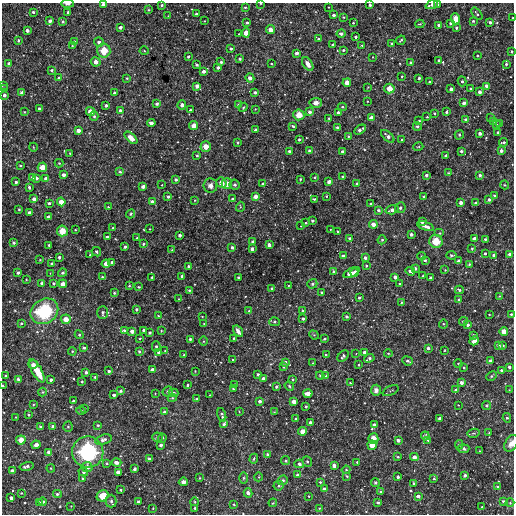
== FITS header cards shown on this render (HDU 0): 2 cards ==
NAXIS1  =                  512
NAXIS2  =                  512

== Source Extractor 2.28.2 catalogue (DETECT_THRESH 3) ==
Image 512 x 512 px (HDU 0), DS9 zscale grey, 1 PNG px = 1 image px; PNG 516 x 516 px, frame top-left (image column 1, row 512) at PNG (2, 3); each listed source drawn as its Kron ellipse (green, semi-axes under 4 px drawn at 4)
Background 3200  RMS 200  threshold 586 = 3 sigma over >= 5 px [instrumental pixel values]
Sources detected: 493; all 493 listed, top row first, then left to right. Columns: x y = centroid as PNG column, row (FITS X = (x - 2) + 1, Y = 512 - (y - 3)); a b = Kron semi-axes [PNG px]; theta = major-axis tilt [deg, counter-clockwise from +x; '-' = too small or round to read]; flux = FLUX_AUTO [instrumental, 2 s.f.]
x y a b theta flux
260 3 3 2 - 1.5e+04
67 4 6 3 -1 3.4e+04
103 5 4 3 - 5.9e+04
162 5 3 3 - 2.0e+04
370 5 3 3 - 2.3e+04
432 5 6 3 22 7.4e+04
438 5 3 2 - 1.2e+04
245 7 3 2 - 1.9e+04
328 7 3 2 - 8.4e+03
148 10 3 3 - 1.5e+04
33 12 3 3 - 2.5e+04
68 12 3 3 - 3.6e+04
196 14 3 3 - 2.4e+04
477 14 7 3 -52 2.2e+04
334 15 3 3 - 3.9e+04
168 16 2 2 - 7.4e+03
343 17 4 3 - 1.6e+04
513 18 3 2 - 9.2e+03
456 19 5 4 - 1.0e+05
50 21 3 3 - 4.4e+04
63 21 3 3 - 1.7e+04
204 21 3 2 - 7.8e+03
473 21 3 3 - 1.8e+04
247 22 3 3 - 3.5e+04
490 22 4 3 - 2.4e+04
353 23 3 3 - 1.3e+04
451 23 3 3 - 3.2e+04
420 24 4 3 - 1.3e+04
439 25 3 3 - 3.4e+04
120 27 4 3 - 4.9e+04
456 28 4 4 - 2.1e+04
271 29 4 4 - 9.7e+04
27 30 4 3 - 5.4e+04
246 33 4 4 - 1.1e+05
239 34 3 3 - 1.1e+04
341 34 4 4 - 4.7e+04
355 37 3 3 - 2.8e+04
318 39 4 3 - 2.7e+04
18 40 4 3 - 2.2e+04
401 40 5 2 - 1.4e+04
74 42 3 3 - 3.7e+04
99 42 5 4 - 4.7e+04
392 44 3 3 - 2.4e+04
333 45 3 3 - 2.5e+04
362 45 3 2 - 1.0e+04
72 46 3 3 - 1.1e+04
231 48 3 3 - 2.1e+04
343 50 4 3 - 2.0e+04
104 51 7 6 - 2.1e+05
144 51 4 3 - 1.0e+04
512 51 3 2 - 1.4e+04
296 53 3 3 - 4.5e+04
477 55 3 2 - 1.5e+04
188 56 3 3 - 2.1e+04
373 57 3 2 - 7.3e+03
240 59 3 3 - 2.5e+04
439 60 4 3 - 2.1e+04
96 62 5 4 - 8.6e+04
221 62 3 3 - 2.1e+04
411 63 3 3 - 4.2e+04
9 64 3 3 - 5.4e+04
271 64 3 3 - 1.1e+04
308 64 7 4 -57 8.9e+04
506 64 3 3 - 2.4e+04
197 65 4 3 - 2.6e+04
218 68 3 3 - 3.9e+04
51 70 3 3 - 2.6e+04
204 71 3 3 - 4.7e+04
402 76 3 2 - 1.7e+04
59 78 4 4 - 4.2e+04
127 78 4 3 - 1.2e+04
250 78 4 4 - 6.8e+04
419 78 3 3 - 2.4e+04
462 81 5 4 - 2.0e+04
430 82 3 3 - 2.2e+04
347 83 4 4 - 1.1e+05
2 85 4 2 - 1.1e+04
197 86 4 3 - 6.5e+04
487 86 4 3 - 6.4e+04
368 87 4 3 - 1.1e+04
4 88 3 3 - 1.2e+04
389 88 5 5 - 1.3e+05
451 89 4 3 - 5.0e+04
470 89 3 3 - 1.7e+04
255 92 3 3 - 3.2e+04
480 92 3 3 - 4.8e+04
22 93 4 3 - 6.1e+04
114 93 3 3 - 2.6e+04
4 95 3 3 - 4.6e+04
367 101 3 2 - 1.1e+04
157 103 3 3 - 3.4e+04
316 103 6 5 - 6.7e+04
464 103 4 3 - 4.5e+04
106 105 3 3 - 3.2e+04
182 105 4 4 - 5.0e+04
238 105 3 3 - 2.3e+04
243 107 4 4 - 1.3e+04
342 107 4 4 - 1.7e+04
39 109 3 3 - 3.0e+04
255 109 3 3 - 8.7e+03
190 110 3 3 - 1.5e+04
120 111 4 3 - 5.5e+04
24 112 4 3 - 9.7e+03
90 112 4 4 - 1.2e+05
310 112 4 4 - 4.0e+04
338 112 3 3 - 2.8e+04
447 112 3 3 - 2.5e+04
434 113 3 2 - 1.9e+04
299 115 5 5 - 1.7e+05
94 116 5 4 - 2.6e+04
427 117 3 2 - 1.1e+04
490 117 3 3 - 1.2e+04
329 118 3 3 - 2.0e+04
371 118 4 4 - 8.9e+04
465 120 4 4 - 4.0e+04
419 121 3 3 - 1.8e+04
493 122 3 2 - 8.7e+03
151 123 4 3 - 4.7e+04
500 124 3 2 - 1.6e+04
496 125 4 3 - 1.3e+04
194 126 4 4 - 8.4e+04
293 126 3 2 - 1.8e+04
417 126 4 4 - 2.4e+04
337 127 3 3 - 1.9e+04
78 130 4 3 - 7.1e+04
255 130 3 3 - 3.0e+04
360 130 6 3 32 4.4e+04
498 132 3 3 - 3.7e+04
480 133 3 3 - 4.7e+04
459 135 5 4 - 2.8e+04
348 136 3 2 - 9.9e+03
388 136 8 4 -41 6.2e+04
131 138 8 4 -44 1.4e+05
299 139 3 3 - 2.4e+04
402 140 3 3 - 1.7e+04
503 142 4 2 - 2.4e+04
238 143 3 3 - 1.8e+04
33 147 4 3 - 1.0e+04
206 147 5 5 - 1.3e+05
418 147 5 3 - 1.2e+04
290 151 3 3 - 3.3e+04
309 151 3 3 - 2.3e+04
342 151 3 3 - 2.9e+04
461 151 4 4 - 3.0e+04
501 151 4 3 - 5.5e+04
70 153 3 3 - 1.2e+04
197 156 3 3 - 1.7e+04
446 156 3 3 - 3.3e+04
59 163 4 4 - 1.3e+04
20 166 3 3 - 1.8e+04
42 167 5 4 - 1.3e+05
120 172 4 3 - 2.0e+04
448 173 3 3 - 1.2e+04
63 175 3 3 - 5.2e+04
426 175 3 3 - 3.3e+04
480 175 3 3 - 3.0e+04
32 177 4 4 - 3.4e+04
314 177 3 3 - 1.4e+04
343 177 3 2 - 9.1e+03
36 178 3 3 - 3.5e+04
46 178 4 3 - 4.1e+04
176 179 4 4 - 2.6e+04
300 179 3 3 - 1.7e+04
16 182 3 3 - 3.7e+04
329 182 4 3 - 6.4e+04
221 183 5 4 - 9.7e+04
262 183 3 3 - 1.5e+04
357 183 4 3 - 1.8e+04
227 184 5 5 - 1.2e+05
162 185 3 2 - 7.4e+03
235 185 5 5 - 2.7e+04
505 185 4 3 - 1.1e+04
143 186 4 3 - 6.0e+04
210 186 7 7 - 6.1e+04
29 187 3 3 - 2.6e+04
495 195 4 3 - 1.5e+04
255 196 4 3 - 7.6e+04
326 196 3 2 - 9.9e+03
168 197 4 3 - 2.3e+04
424 197 3 3 - 3.1e+04
34 199 4 4 - 7.7e+04
233 199 3 3 - 2.5e+04
314 199 3 3 - 1.5e+04
195 200 3 2 - 1.1e+04
489 200 4 4 - 3.2e+04
61 202 4 4 - 1.0e+05
152 202 4 3 - 5.3e+04
49 203 3 3 - 2.7e+04
371 203 3 2 - 1.5e+04
461 203 4 3 - 5.5e+04
475 203 4 3 - 2.9e+04
108 207 3 2 - 1.5e+04
240 207 5 3 - 1.4e+04
400 208 5 5 - 3.5e+04
19 209 3 2 - 1.2e+04
378 210 3 3 - 2.9e+04
392 210 6 4 16 8.6e+04
29 212 4 3 - 2.8e+04
131 214 5 4 - 1.6e+04
48 217 3 3 - 4.4e+04
312 221 3 3 - 2.8e+04
422 222 3 3 - 4.6e+04
306 223 3 2 - 1.5e+04
373 224 4 4 - 8.0e+04
301 226 2 2 - 8.3e+03
425 226 9 3 -20 7.4e+04
113 228 4 3 - 1.3e+04
150 229 2 2 - 9.0e+03
75 230 2 2 - 1.0e+04
330 230 3 2 - 1.7e+04
62 231 5 5 - 1.8e+05
338 232 3 2 - 1.3e+04
440 233 5 4 - 1.8e+04
411 234 4 3 - 2.8e+04
180 235 3 3 - 4.3e+04
108 237 4 3 - 5.2e+04
137 238 3 3 - 1.2e+04
349 238 3 3 - 2.3e+04
475 239 4 4 - 7.4e+04
485 239 3 3 - 2.0e+04
382 240 5 4 - 1.7e+04
436 241 7 6 - 2.3e+05
253 242 4 3 - 3.1e+04
13 243 4 4 - 2.1e+04
143 244 3 3 - 1.5e+04
49 245 3 3 - 2.2e+04
269 245 4 3 - 3.0e+04
125 247 3 3 - 2.8e+04
232 247 3 3 - 2.8e+04
252 249 4 3 - 5.8e+04
472 249 3 3 - 1.5e+04
172 250 3 3 - 9.5e+03
96 252 5 4 - 2.2e+04
485 253 3 3 - 2.0e+04
510 254 4 3 - 4.2e+04
90 255 4 3 - 1.0e+04
452 255 5 3 - 2.4e+04
494 255 3 3 - 3.4e+04
344 256 4 3 - 6.0e+04
421 256 4 4 - 1.5e+04
59 257 3 3 - 3.5e+04
365 258 3 3 - 4.2e+04
40 260 2 2 - 7.7e+03
425 260 4 3 - 2.7e+04
459 261 4 3 - 4.2e+04
112 262 4 3 - 3.4e+04
52 263 3 3 - 2.2e+04
106 264 4 4 - 9.6e+04
469 264 3 3 - 1.9e+04
188 266 3 3 - 2.0e+04
366 266 4 3 - 1.4e+04
415 268 4 3 - 3.1e+04
445 270 3 3 - 9.6e+03
410 271 5 3 - 4.7e+04
334 272 4 3 - 2.4e+04
351 272 9 4 27 1.3e+05
355 272 4 4 - 8.3e+04
18 273 3 3 - 2.8e+04
50 273 2 2 - 7.1e+03
62 273 4 4 - 2.8e+04
182 276 3 3 - 2.8e+04
423 276 4 3 - 1.4e+04
102 277 4 3 - 1.3e+04
152 277 3 2 - 2.7e+04
238 277 3 3 - 2.1e+04
395 277 4 3 - 5.0e+04
431 278 3 3 - 3.2e+04
26 279 3 2 - 1.2e+04
42 283 4 3 - 6.4e+04
54 283 4 3 - 1.7e+04
400 283 3 2 - 1.2e+04
63 284 4 4 - 1.0e+05
312 284 5 4 - 2.7e+04
288 285 2 2 - 1.1e+04
129 286 4 4 - 1.3e+04
139 287 2 2 - 9.8e+03
272 289 3 3 - 3.9e+04
189 290 3 3 - 1.6e+04
459 290 4 3 - 2.1e+04
322 292 3 3 - 3.0e+04
114 293 4 4 - 2.0e+04
499 296 3 3 - 1.1e+04
359 298 3 3 - 1.9e+04
179 299 2 2 - 1.2e+04
459 300 3 3 - 2.4e+04
401 302 3 3 - 1.3e+04
137 309 3 3 - 2.3e+04
44 311 14 12 32 8.4e+05
249 311 3 3 - 1.7e+04
303 311 3 3 - 2.2e+04
102 312 6 5 - 2.9e+04
489 314 3 2 - 7.9e+03
511 314 3 3 - 1.9e+04
158 316 4 3 - 1.1e+04
202 316 4 2 - 7.1e+03
347 317 3 3 - 2.9e+04
303 318 3 3 - 3.3e+04
66 319 5 5 - 1.2e+05
464 321 4 4 - 2.7e+04
274 322 5 4 - 2.0e+04
21 323 3 2 - 1.4e+04
204 324 2 2 - 1.0e+04
443 324 4 4 - 1.5e+04
468 325 4 4 - 3.5e+04
124 330 3 3 - 2.4e+04
144 330 3 3 - 2.9e+04
132 331 4 3 - 6.2e+04
161 331 4 3 - 1.0e+04
238 331 6 4 -58 6.3e+04
504 331 4 4 - 1.1e+05
150 333 4 4 - 2.0e+04
79 335 4 4 - 1.7e+04
314 335 5 4 - 1.4e+04
474 335 3 3 - 3.2e+04
140 338 3 2 - 1.3e+04
234 338 3 3 - 1.4e+04
190 339 3 3 - 2.7e+04
325 339 3 2 - 1.4e+04
203 341 5 3 - 1.2e+04
474 341 5 4 - 7.7e+04
503 345 3 2 - 1.2e+04
156 346 5 4 - 2.1e+04
499 346 4 3 - 3.3e+04
84 348 4 3 - 2.8e+04
428 348 3 3 - 3.1e+04
445 350 3 2 - 9.0e+03
72 351 4 3 - 1.5e+04
165 351 4 3 - 1.2e+04
139 352 4 3 - 1.4e+04
364 352 3 3 - 4.2e+04
159 353 4 3 - 5.6e+04
356 353 3 2 - 1.4e+04
388 353 4 4 - 1.3e+04
183 355 3 2 - 1.0e+04
326 355 4 2 - 1.6e+04
343 356 7 4 48 2.6e+04
369 358 5 3 - 3.2e+04
233 359 3 3 - 1.4e+04
408 361 5 4 - 2.7e+04
490 361 4 3 - 5.4e+04
285 362 4 3 - 2.7e+04
313 363 3 3 - 9.8e+03
458 364 4 3 - 1.1e+04
33 365 5 3 - 7.4e+04
359 365 3 2 - 1.1e+04
283 366 3 3 - 2.8e+04
464 367 4 3 - 1.3e+04
509 367 3 3 - 2.8e+04
152 370 4 3 - 5.8e+04
502 370 3 3 - 2.7e+04
37 371 13 5 -61 2.9e+05
109 371 3 3 - 3.1e+04
195 371 2 2 - 7.5e+03
86 372 3 3 - 3.1e+04
258 374 3 3 - 2.8e+04
5 375 2 2 - 1.2e+04
320 375 4 3 - 1.8e+04
326 376 4 3 - 1.3e+04
491 376 5 4 - 2.2e+04
95 377 3 3 - 2.2e+04
263 378 3 3 - 3.9e+04
18 379 3 3 - 2.4e+04
292 379 4 3 - 1.7e+04
51 380 3 3 - 3.5e+04
82 382 3 2 - 1.3e+04
350 383 4 3 - 1.4e+04
461 383 3 3 - 5.1e+04
187 385 3 3 - 2.5e+04
234 385 3 3 - 3.6e+04
3 386 3 2 - 3.3e+04
289 386 5 4 - 1.5e+04
276 387 3 3 - 2.7e+04
233 389 3 2 - 1.2e+04
376 390 5 5 - 5.7e+04
455 390 3 3 - 2.5e+04
509 390 3 3 - 1.0e+04
121 391 4 4 - 3.1e+04
168 391 5 5 - 2.4e+04
391 391 9 4 24 2.6e+04
42 392 4 4 - 1.4e+04
155 393 2 2 - 8.1e+03
174 393 5 4 - 2.4e+04
308 393 4 3 - 8.4e+04
114 395 3 3 - 3.7e+04
210 395 3 2 - 1.3e+04
172 398 4 4 - 1.9e+04
197 399 3 3 - 2.4e+04
73 401 3 3 - 2.5e+04
260 401 3 3 - 4.2e+04
294 402 4 4 - 8.3e+04
33 405 3 2 - 9.5e+03
458 405 2 2 - 8.3e+03
487 405 4 4 - 2.1e+04
306 407 3 3 - 1.9e+04
85 408 3 3 - 1.2e+04
81 410 5 3 - 1.4e+04
164 412 4 4 - 3.8e+04
239 412 3 2 - 8.7e+03
274 412 3 3 - 8.8e+03
29 415 3 3 - 1.6e+04
222 415 7 4 -76 3.4e+04
15 417 2 2 - 9.0e+03
507 418 5 4 - 2.4e+04
296 419 3 3 - 2.6e+04
440 419 3 3 - 5.0e+04
310 422 3 3 - 3.9e+04
224 424 3 3 - 2.8e+04
98 425 3 3 - 2.2e+04
374 425 4 3 - 5.6e+04
53 426 4 4 - 3.2e+04
40 427 4 3 - 1.8e+04
68 427 5 4 - 1.7e+04
302 431 4 4 - 1.1e+05
489 432 3 2 - 8.3e+03
474 433 6 4 10 1.9e+04
425 436 4 3 - 2.1e+04
158 437 5 4 - 1.8e+04
162 438 4 4 - 1.5e+04
373 439 5 5 - 8.6e+04
21 440 5 4 - 1.3e+05
103 440 8 5 19 5.1e+04
398 440 4 3 - 4.3e+04
428 440 3 3 - 1.5e+04
511 443 9 6 63 7.5e+04
36 445 4 4 - 7.0e+04
161 445 3 3 - 3.7e+04
372 445 5 4 - 1.4e+05
459 445 5 4 - 2.4e+04
464 449 6 4 5 4.4e+04
480 451 3 3 - 1.2e+04
49 452 4 4 - 5.1e+04
88 452 15 15 - 1.0e+06
267 454 4 3 - 2.2e+04
398 457 3 3 - 1.4e+04
414 457 4 4 - 6.1e+04
149 459 4 3 - 2.4e+04
254 459 5 4 - 2.1e+04
286 461 4 4 - 2.0e+04
116 462 5 3 - 5.6e+04
307 462 5 4 - 2.2e+04
357 462 3 3 - 1.7e+04
107 463 4 3 - 1.5e+04
299 464 5 4 - 3.5e+04
27 466 7 3 13 4.1e+04
334 466 4 3 - 5.1e+04
87 467 5 5 - 6.2e+04
51 468 4 4 - 1.3e+04
134 469 4 3 - 3.0e+04
346 470 4 4 - 1.4e+04
12 471 3 3 - 5.8e+04
83 472 5 4 - 2.4e+04
118 472 4 4 - 8.2e+04
297 475 4 3 - 2.9e+04
465 475 3 3 - 3.2e+04
347 476 4 3 - 1.4e+04
258 477 4 3 - 1.0e+04
398 477 3 3 - 3.5e+04
83 478 4 3 - 3.1e+04
199 478 3 2 - 1.2e+04
244 478 6 4 89 1.7e+04
434 479 4 3 - 1.5e+04
283 480 5 4 - 2.8e+04
183 482 4 4 - 5.0e+04
320 482 3 3 - 1.7e+04
375 483 5 4 - 1.6e+04
414 483 3 3 - 1.7e+04
278 485 5 5 - 2.6e+04
497 487 4 4 - 1.5e+04
324 488 3 3 - 2.5e+04
120 490 3 3 - 1.9e+04
381 492 3 3 - 2.5e+04
21 493 3 2 - 1.4e+04
248 493 4 4 - 4.1e+04
57 494 4 3 - 2.7e+04
103 496 6 5 - 2.1e+05
309 496 3 2 - 8.3e+03
418 496 4 3 - 5.8e+04
11 498 4 3 - 5.8e+04
111 501 6 5 - 3.1e+04
503 501 4 4 - 2.1e+04
43 502 4 4 - 2.5e+04
138 502 3 3 - 2.7e+04
195 502 4 3 - 1.0e+04
378 502 3 3 - 2.3e+04
39 503 4 3 - 3.1e+04
273 503 4 3 - 1.4e+04
510 503 4 4 - 1.4e+04
234 504 4 3 - 1.2e+04
71 506 3 2 - 9.0e+03
482 507 3 3 - 1.4e+04
153 508 2 2 - 9.9e+03
195 508 3 3 - 2.2e+04
319 508 3 2 - 1.5e+04
At the frame edge (FLAGS 8, measured only in part): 12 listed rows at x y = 260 3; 67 4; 103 5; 370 5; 432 5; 513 18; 512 51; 2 85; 4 95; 511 314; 3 386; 511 443

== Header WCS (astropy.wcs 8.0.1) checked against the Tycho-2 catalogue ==
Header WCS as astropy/WCSLIB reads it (CRVAL/CRPIX/CD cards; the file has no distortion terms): RA---TAN/DEC--TAN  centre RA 15:13:11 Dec +25:49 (228.29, +25.81 deg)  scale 3.52 arcsec/px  FOV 30.0' x 30.0'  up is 0 deg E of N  parity normal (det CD < 0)
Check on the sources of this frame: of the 60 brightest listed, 8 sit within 5.3 arcsec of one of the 9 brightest Tycho-2 stars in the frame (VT <= 12.63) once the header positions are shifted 2.21 arcsec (0.95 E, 1.99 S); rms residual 2.45 arcsec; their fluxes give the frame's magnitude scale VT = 25.14 - 2.5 log10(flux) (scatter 0.20 mag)
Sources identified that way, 8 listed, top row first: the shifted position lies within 5.3 arcsec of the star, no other Tycho-2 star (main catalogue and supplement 1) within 10.6 arcsec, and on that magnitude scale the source's flux lands within +1.5 / -3 mag of the star's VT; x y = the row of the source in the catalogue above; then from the Tycho-2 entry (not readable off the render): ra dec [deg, ICRS J2000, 3 dp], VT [Tycho-2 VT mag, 2 dp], TYC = Tycho-2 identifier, HIP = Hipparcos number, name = IAU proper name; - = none
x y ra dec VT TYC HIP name
104 51 228.463 +26.013 11.40 2027-906-1 - -
389 88 228.152 +25.976 12.35 2027-447-1 - -
90 112 228.477 +25.953 12.53 2027-675-1 - -
299 115 228.250 +25.950 12.08 2027-877-1 - -
42 167 228.529 +25.898 12.63 2027-876-1 - -
436 241 228.102 +25.826 11.87 2027-606-1 - -
44 311 228.527 +25.757 9.71 2027-243-1 - -
88 452 228.479 +25.620 9.66 2027-404-1 74545 -